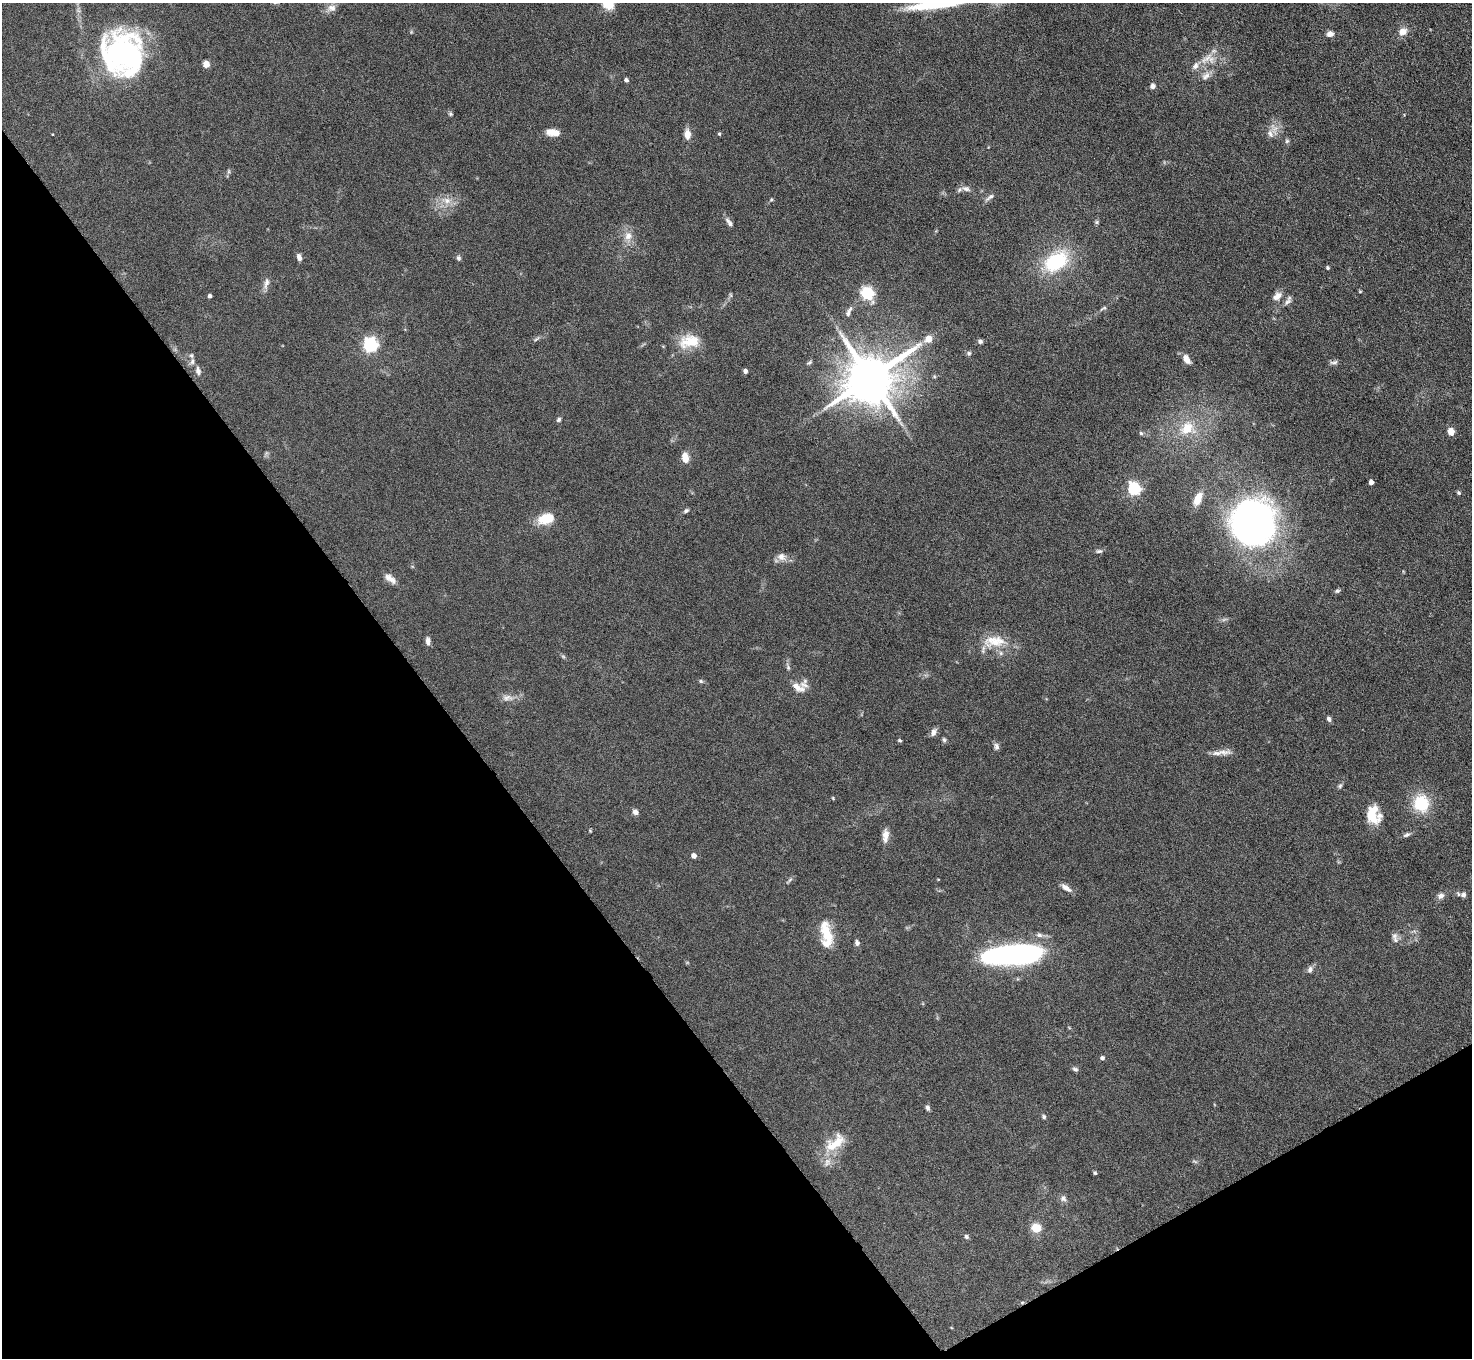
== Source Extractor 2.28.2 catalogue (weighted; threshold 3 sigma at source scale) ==
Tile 14 of 4 x 4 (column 2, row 4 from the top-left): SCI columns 1471-2940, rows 297-1652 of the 5882 x 5876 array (HDU 1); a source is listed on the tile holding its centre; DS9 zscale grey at full resolution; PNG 1474 x 1360 px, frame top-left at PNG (2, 3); no overlay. Shown black and unused: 33% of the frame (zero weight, under 4 of 8 exposures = <1% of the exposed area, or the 3 px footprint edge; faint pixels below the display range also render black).
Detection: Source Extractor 2.28.2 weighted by HDU 2 'WHT'; one run over the whole footprint, this tile lists its part. Background 0.0969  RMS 0.0051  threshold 0.0209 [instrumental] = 3 sigma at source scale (4.09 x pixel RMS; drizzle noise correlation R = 1.36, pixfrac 0.8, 0.05/0.05 arcsec/px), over >= 5 px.
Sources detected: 120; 1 too faint to see at this stretch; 2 inside a brighter object's white glare — not listed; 8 inside a brighter listed object's ellipse — not listed separately; the other 109 listed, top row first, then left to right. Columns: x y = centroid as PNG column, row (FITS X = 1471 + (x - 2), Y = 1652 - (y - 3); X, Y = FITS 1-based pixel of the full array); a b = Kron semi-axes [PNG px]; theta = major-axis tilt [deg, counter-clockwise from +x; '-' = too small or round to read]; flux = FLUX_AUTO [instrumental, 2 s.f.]
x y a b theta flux
608 3 12 10 -52 11
942 3 73 10 9 44
332 8 12 10 7 3.1
1403 32 11 9 28 3.6
1330 34 7 6 - 2.4
123 52 46 39 53 100
1206 59 23 8 39 5.7
206 64 5 4 - 8
1206 76 15 8 47 3.2
626 80 5 4 - 1.1
1152 86 6 5 - 2
450 114 6 5 - 0.75
553 132 15 8 -7 4.8
687 134 11 7 -86 4.3
719 134 4 3 - 0.66
1270 134 12 7 -59 2.5
1287 141 6 5 - 0.83
966 189 11 7 -18 2.3
990 197 15 5 34 1.8
447 200 14 9 -10 4.6
771 200 6 3 19 0.6
729 222 13 5 -53 2
1096 222 6 5 - 0.68
628 236 11 11 - 4.3
299 257 7 5 -74 2
458 258 7 6 - 1.1
1056 262 32 21 36 31
1328 268 4 4 - 0.78
266 283 17 6 76 2.5
1360 292 5 3 - 0.43
867 293 6 6 - 65
731 295 7 4 -88 0.71
210 296 4 3 - 1.3
1277 296 13 8 38 3.2
1287 302 12 6 42 1.8
1103 308 11 4 31 1.1
849 312 15 6 67 2.1
536 339 9 3 33 0.91
928 339 6 6 - 6.7
689 341 25 15 9 12
980 342 6 5 - 1.2
370 345 6 6 - 110
969 353 6 5 - 0.85
1186 359 12 6 -57 3.5
192 361 10 6 70 1.5
1334 362 12 5 9 1.3
809 363 8 5 31 0.83
198 371 11 7 -75 2.1
745 371 4 4 - 1.7
870 378 14 13 - 2900
559 420 6 5 - 0.99
1187 428 18 16 22 12
1451 432 5 4 - 9.7
1141 433 6 5 - 0.78
685 458 10 6 -82 6.3
1371 482 4 4 - 2.6
1134 489 6 5 - 73
1458 493 5 5 - 0.75
1198 499 15 8 66 6.6
686 510 7 5 31 0.95
546 519 17 11 15 12
1253 522 42 39 62 220
1099 551 9 5 1 1.1
781 556 12 11 - 3.3
390 579 17 7 -38 3.2
1337 591 7 5 10 0.9
428 641 9 5 -85 2
994 641 35 16 2 13
563 656 6 4 -19 0.65
788 667 11 5 -72 1.3
701 681 6 5 - 0.77
798 687 19 9 -28 4.3
507 698 16 9 -6 3.2
1329 719 6 5 - 1.4
933 732 11 6 65 1.9
900 740 5 4 - 0.6
944 740 7 5 -72 0.87
996 747 9 6 -88 1.5
1223 752 26 6 -1 3.6
1340 786 8 5 51 0.94
833 798 5 3 - 0.41
1421 804 13 11 -78 25
635 812 7 6 - 1.8
1371 813 20 15 37 8.7
590 831 5 3 - 0.43
885 835 17 8 87 3.5
1407 835 11 5 23 1.4
694 856 5 4 - 2.5
789 880 14 3 43 0.91
1066 888 13 6 -34 3
1463 895 8 6 -4 1.7
1441 896 9 8 - 2.2
827 934 31 12 -74 13
1039 935 10 6 -2 1.8
1394 936 10 8 59 1.8
857 943 7 6 - 1.4
1010 954 48 16 7 140
1310 969 9 7 68 1.6
1102 1058 5 4 - 1.2
1075 1069 8 5 -22 1
927 1108 7 5 -78 1.2
1044 1117 6 5 - 0.85
835 1143 33 15 40 13
1195 1161 9 3 -21 0.67
1095 1173 5 4 - 0.7
1063 1198 9 8 - 1.6
1036 1228 8 7 - 9.4
966 1237 6 5 - 0.99
1022 1302 6 3 20 0.53
Overlapping masked pixels (flux is a lower limit): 1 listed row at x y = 1022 1302
Isophote crosses this tile's border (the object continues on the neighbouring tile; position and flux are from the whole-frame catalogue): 2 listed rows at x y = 608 3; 942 3